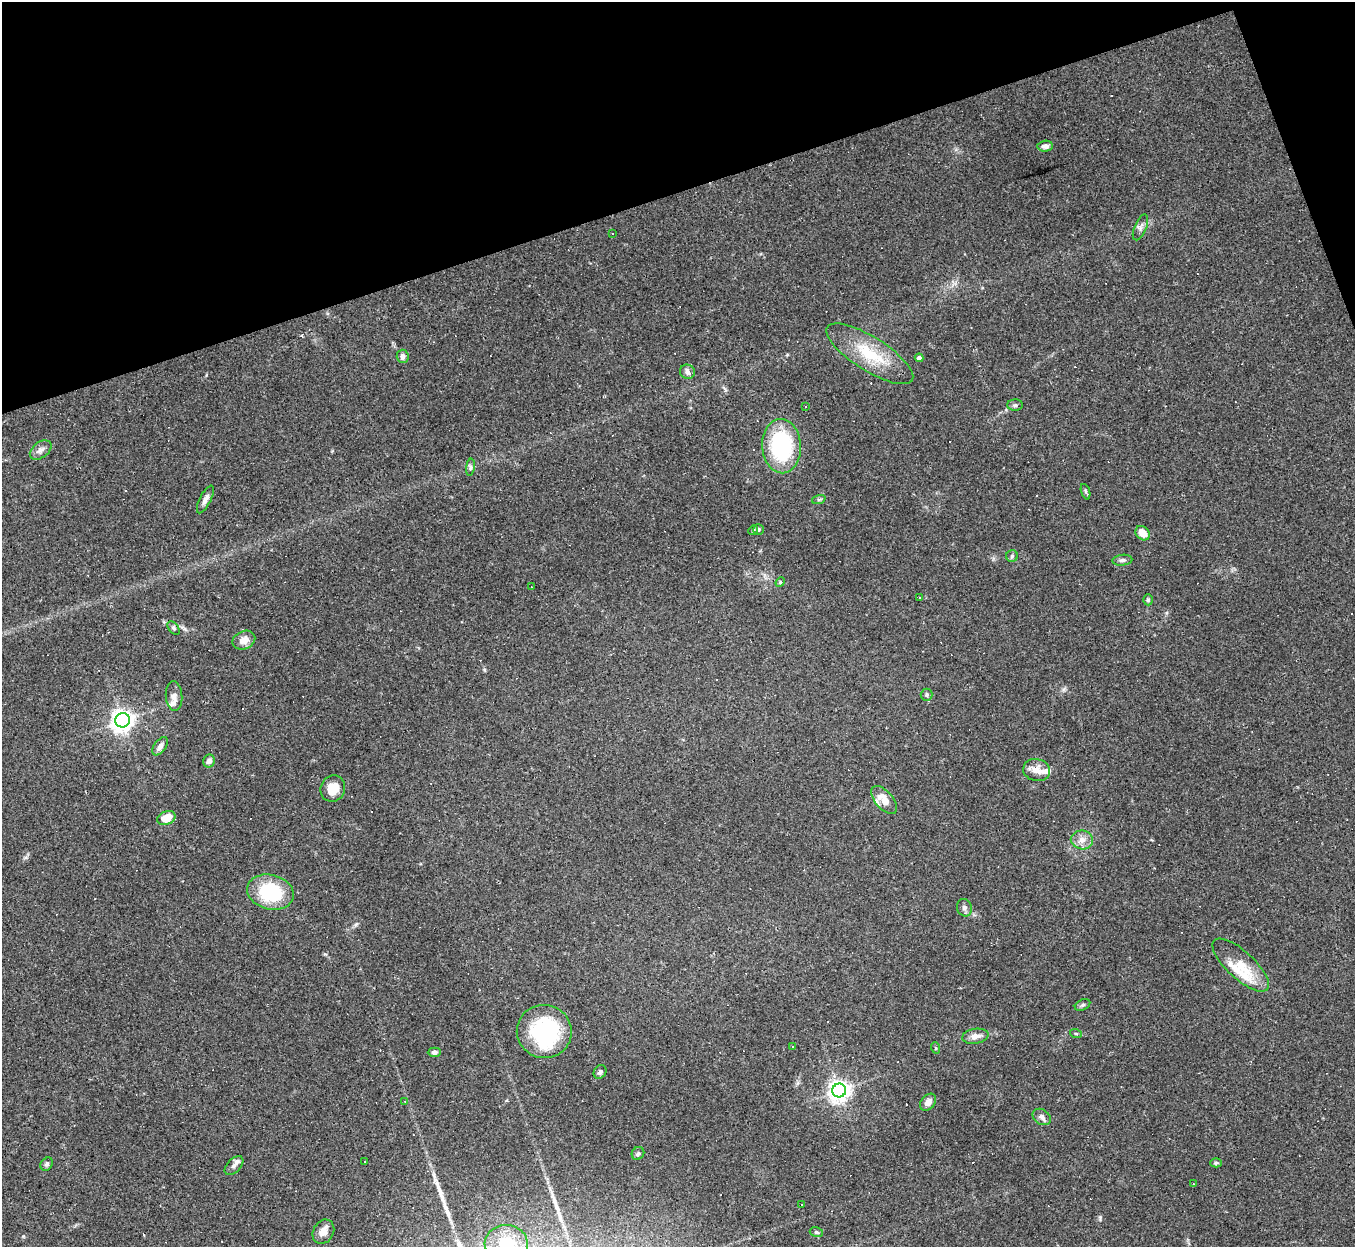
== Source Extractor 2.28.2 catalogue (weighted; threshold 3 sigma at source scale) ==
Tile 3 of 4 x 4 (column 3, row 1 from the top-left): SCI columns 2707-4059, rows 4007-5251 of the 5412 x 5396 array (HDU 1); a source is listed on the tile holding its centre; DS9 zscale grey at full resolution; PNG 1357 x 1249 px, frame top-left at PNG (2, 2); each listed source drawn as its Kron ellipse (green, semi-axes under 4 px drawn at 4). Shown black and unused: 17% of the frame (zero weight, under 2 of 3 exposures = <1% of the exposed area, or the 3 px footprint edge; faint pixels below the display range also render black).
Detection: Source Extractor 2.28.2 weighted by HDU 2 'WHT'; one run over the whole footprint, this tile lists its part. Background 0.0861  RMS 0.0075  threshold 0.0339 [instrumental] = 3 sigma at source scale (4.5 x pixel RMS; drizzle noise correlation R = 1.50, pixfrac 1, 0.05/0.05 arcsec/px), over >= 5 px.
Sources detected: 96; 1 inside a brighter object's white glare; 28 cosmic-ray / hot-pixel residue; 2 long thin detections or spike segments (spike, bleed or trail) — neither listed nor drawn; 4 inside a brighter listed object's ellipse — not listed separately; the other 61 listed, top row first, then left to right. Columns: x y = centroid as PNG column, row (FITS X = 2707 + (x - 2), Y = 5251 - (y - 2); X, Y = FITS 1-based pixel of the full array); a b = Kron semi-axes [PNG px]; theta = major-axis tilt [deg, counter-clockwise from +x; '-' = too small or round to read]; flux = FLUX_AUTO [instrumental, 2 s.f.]
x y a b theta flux
1045 146 8 5 2 3.6
1140 227 14 6 67 3.2
612 233 3 3 - 3.5
870 354 50 17 -32 34
403 356 6 6 - 3.1
919 358 4 4 - 2.7
687 372 7 7 - 2.9
1015 405 8 5 1 1.7
805 406 3 3 - 2.3
782 446 27 19 -88 78
41 450 12 8 38 4
470 467 8 4 82 1.7
1086 492 8 3 -71 1.1
205 499 15 5 64 3.8
819 499 7 4 18 1.1
759 529 5 5 - 1.2
753 530 5 4 - 1
1143 533 8 6 -45 8.1
1012 556 6 6 - 1.4
1122 560 10 5 5 2
780 582 5 4 - 0.87
531 587 2 2 - 0.46
919 597 3 3 - 5.2
1148 600 5 4 - 1.3
174 628 7 5 -52 1.4
244 640 12 9 23 7.2
927 695 6 6 - 1.6
174 696 15 8 -85 5.4
123 720 7 7 - 560
160 746 10 6 53 4.2
209 761 6 6 - 3.6
1037 770 13 11 -12 7.1
333 788 13 12 - 10
884 800 17 8 -49 11
166 818 9 6 23 11
1082 840 11 9 -10 5.6
270 892 24 17 -14 48
964 908 9 7 -75 2.4
1241 965 36 13 -43 18
1083 1005 8 5 26 1.4
544 1031 27 26 - 72
1076 1034 6 3 -20 0.87
975 1036 13 7 9 5.2
793 1047 2 2 - 0.72
936 1048 6 3 -71 0.75
434 1052 7 4 1 2.2
600 1072 7 6 - 1.7
839 1090 7 7 - 480
405 1101 3 2 - 0.69
928 1102 9 7 49 4.8
1042 1117 10 7 -36 3.2
638 1153 7 6 - 1.7
364 1161 3 2 - 0.9
1216 1163 6 4 2 1.6
47 1164 7 5 50 1.6
234 1166 11 7 46 3.4
1193 1184 3 2 - 0.54
802 1204 3 3 - 11
323 1232 13 10 60 6.3
816 1232 6 5 - 1.3
506 1244 21 19 -3 18
Isophote crosses this tile's border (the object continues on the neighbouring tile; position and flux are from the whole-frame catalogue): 1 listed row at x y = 506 1244
Unlisted compact peaks at least as high as the median listed source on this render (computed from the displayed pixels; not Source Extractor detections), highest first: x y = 1100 1217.